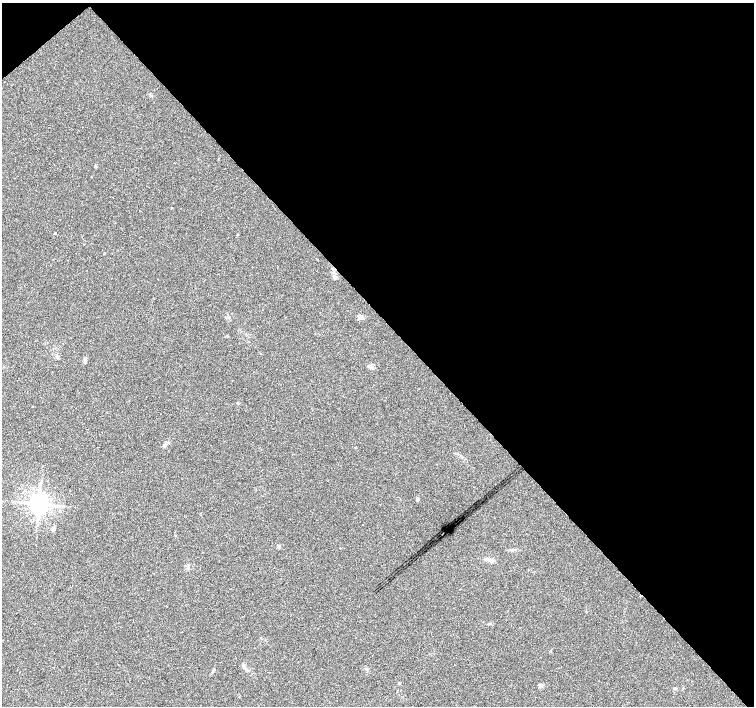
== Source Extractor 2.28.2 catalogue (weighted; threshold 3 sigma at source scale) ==
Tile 3 of 4 x 4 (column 3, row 1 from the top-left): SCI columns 3013-4516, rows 4433-5839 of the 6020 x 5987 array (HDU 1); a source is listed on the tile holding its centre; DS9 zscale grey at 2 x 2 block average (1 PNG px = mean of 2 x 2 image px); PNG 756 x 708 px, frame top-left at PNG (2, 3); no overlay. Shown black and unused: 46% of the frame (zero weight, under 2 of 3 exposures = <1% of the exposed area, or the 3 px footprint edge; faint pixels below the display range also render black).
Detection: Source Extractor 2.28.2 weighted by HDU 2 'WHT'; one run over the whole footprint, this tile lists its part. Background 0.0335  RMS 0.0046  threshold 0.0208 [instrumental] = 3 sigma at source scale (4.5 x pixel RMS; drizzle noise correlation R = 1.50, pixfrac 1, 0.0396/0.0396 arcsec/px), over >= 5 px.
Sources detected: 22; all 22 listed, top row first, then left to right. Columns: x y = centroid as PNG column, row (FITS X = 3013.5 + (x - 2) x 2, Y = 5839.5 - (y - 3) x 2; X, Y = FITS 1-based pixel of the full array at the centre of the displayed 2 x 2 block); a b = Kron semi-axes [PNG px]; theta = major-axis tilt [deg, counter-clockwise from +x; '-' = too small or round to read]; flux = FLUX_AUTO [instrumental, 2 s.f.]
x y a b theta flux
95 166 2 2 - 2.6
171 208 2 2 - 0.55
139 211 2 2 - 0.69
104 253 2 2 - 0.77
335 277 5 4 - 1.9
360 317 6 5 - 3.9
57 357 3 3 - 1.3
85 358 7 4 -87 2.8
473 487 2 2 - 0.59
417 499 4 3 - 1.6
39 504 5 4 - 880
60 510 3 2 - 0.74
362 524 2 2 - 0.5
53 529 3 2 - 7.4
278 546 3 2 - 5
489 560 13 4 -20 4.6
189 565 3 2 - 0.91
490 623 4 2 - 1
214 669 3 2 - 0.83
399 683 3 2 - 0.77
540 686 5 5 - 2.3
675 688 4 3 - 1.6
Diffuse or blended objects may show on this block-average render without a row.